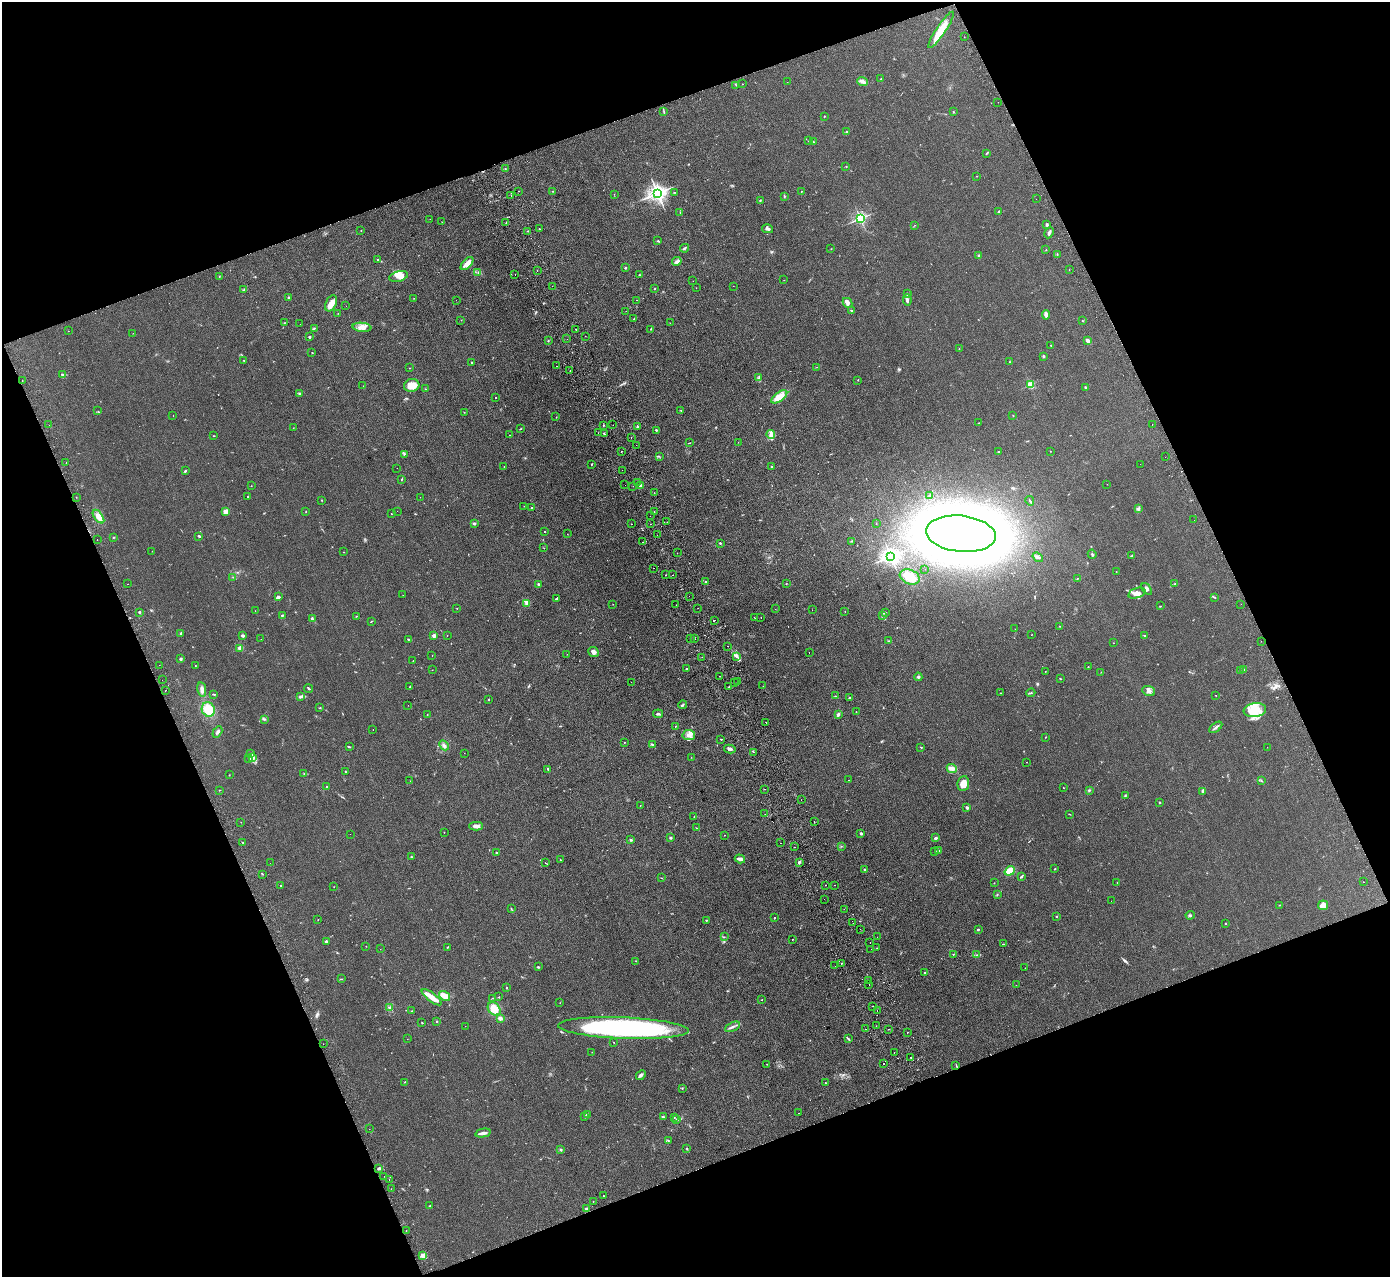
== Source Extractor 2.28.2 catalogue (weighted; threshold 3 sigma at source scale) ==
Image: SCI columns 56-5605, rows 182-5278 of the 5659 x 5589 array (HDU 1 of 3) = the unmasked area's bounding box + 8 px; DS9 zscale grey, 4 x 4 block average (1 PNG px = mean of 4 x 4 image px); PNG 1392 x 1279 px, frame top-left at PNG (2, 2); each listed source drawn as its Kron ellipse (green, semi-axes under 4 px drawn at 4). Shown black and unused: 42% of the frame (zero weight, under 2 of 3 exposures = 3% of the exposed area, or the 3 px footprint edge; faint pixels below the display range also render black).
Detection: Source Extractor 2.28.2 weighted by HDU 2 'WHT'. Background 0.126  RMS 0.012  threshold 0.0538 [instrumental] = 3 sigma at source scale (4.5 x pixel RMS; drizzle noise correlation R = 1.50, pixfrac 1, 0.05/0.05 arcsec/px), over >= 5 px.
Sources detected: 548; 7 too faint to see at this stretch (4 x 4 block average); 26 cosmic-ray / hot-pixel residue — neither listed nor drawn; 8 coinciding with a brighter row at this scale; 18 inside a brighter listed object's ellipse — not listed separately; the other 489 listed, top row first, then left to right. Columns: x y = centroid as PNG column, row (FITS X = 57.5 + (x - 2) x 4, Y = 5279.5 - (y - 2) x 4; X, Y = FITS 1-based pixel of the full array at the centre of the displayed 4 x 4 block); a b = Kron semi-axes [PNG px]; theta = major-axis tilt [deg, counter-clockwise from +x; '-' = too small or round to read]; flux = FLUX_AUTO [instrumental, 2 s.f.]
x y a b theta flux
941 30 21 4 56 140
964 37 2 2 - 1.1
881 79 2 2 - 2.7
863 81 5 3 - 23
787 82 2 2 - 1.4
742 84 2 2 - 2.5
736 85 2 2 - 2
998 102 2 2 - 1.7
664 112 2 2 - 2.2
954 112 3 2 - 3.9
824 116 2 2 - 4.1
847 132 2 2 - 4.2
808 141 2 2 - 1.2
813 142 3 2 - 7.5
986 153 2 2 - 3.7
846 167 2 2 - 2.4
505 168 2 2 - 2.2
977 176 2 2 - 2.1
519 191 2 2 - 16
553 191 2 2 - 2.4
674 192 2 2 - 2.6
801 192 2 2 - 3
657 193 3 3 - 3600
614 194 2 2 - 1.4
511 195 2 2 - 11
784 196 2 2 - 4.5
1036 199 2 2 - 1.6
760 201 2 2 - 3.1
999 211 3 2 - 7
680 212 2 2 - 1.9
860 218 2 2 - 1400
430 219 2 2 - 1.4
442 222 2 2 - 1.6
506 223 2 2 - 3.1
1047 224 3 2 - 11
915 225 2 2 - 1.8
539 229 2 2 - 4.6
768 229 5 3 - 15
361 230 2 2 - 2
527 231 2 2 - 2.7
1049 233 6 2 63 22
658 241 2 2 - 5.1
684 248 4 2 - 11
831 249 2 2 - 2.4
1046 250 2 2 - 2.9
1057 254 2 2 - 3.5
979 256 3 2 - 9.3
377 259 2 2 - 4.5
677 261 5 2 - 10
467 264 8 2 46 87
625 268 3 2 - 5.4
1069 270 2 2 - 1.6
537 271 2 2 - 1.4
478 273 2 2 - 3.4
515 274 2 2 - 2.1
639 275 3 2 - 4.4
219 276 2 2 - 3.5
399 276 9 5 15 41
784 280 2 2 - 1.6
693 281 2 2 - 1.2
552 286 2 2 - 1.2
733 286 2 2 - 1.3
696 288 2 2 - 1.1
655 289 2 2 - 6.1
243 290 3 2 - 5.4
907 293 2 2 - 11
289 297 2 2 - 31
414 298 2 2 - 1.5
456 300 2 2 - 1.3
636 300 2 2 - 3.4
907 300 6 3 -81 18
331 303 8 5 64 59
848 303 5 3 - 19
346 306 2 2 - 6.5
852 310 3 2 - 5.9
626 311 2 2 - 7.4
338 313 2 2 - 1.8
1046 315 5 3 - 22
634 319 2 2 - 2.4
461 320 2 2 - 1.3
1082 321 2 2 - 2.4
284 323 2 2 - 2.9
670 323 2 2 - 1.1
300 324 2 2 - 2.9
362 327 9 4 -6 45
315 328 2 2 - 2.1
576 329 2 2 - 6.5
651 329 3 2 - 5.3
68 331 2 2 - 1.5
133 333 2 2 - 1.2
585 336 2 2 - 3.3
309 337 2 2 - 41
567 339 2 2 - 0.99
1088 340 3 2 - 31
548 341 3 2 - 3.2
1051 345 2 2 - 11
959 349 2 2 - 1.4
312 352 2 2 - 2.1
1043 356 2 2 - 8.4
244 360 2 2 - 3.2
472 362 2 2 - 3.5
1010 362 2 2 - 2.9
556 366 2 2 - 3.9
817 367 2 2 - 1.4
409 368 2 2 - 1.8
570 370 2 2 - 1.9
62 375 3 2 - 6.7
759 378 3 2 - 6.1
22 380 2 2 - 2
858 380 2 2 - 2.2
412 385 8 6 18 81
1030 385 2 2 - 370
363 386 2 2 - 0.97
1085 387 2 2 - 6
425 389 2 2 - 3.1
300 393 3 2 - 9.8
496 397 2 2 - 5.8
779 397 9 4 36 92
681 410 2 2 - 2.7
98 411 2 2 - 2
464 412 2 2 - 3.1
1013 415 2 2 - 2.4
173 416 2 2 - 1.6
556 417 2 2 - 2.4
979 423 2 2 - 1.6
1152 424 2 2 - 1.7
49 425 2 2 - 2.1
613 425 2 2 - 1.1
603 426 2 2 - 2.3
637 427 2 2 - 11
293 428 2 2 - 1.9
520 429 3 2 - 3.8
656 430 2 2 - 8.2
598 433 2 2 - 2.3
604 434 3 2 - 4.8
509 435 2 2 - 2.5
771 435 5 3 - 21
213 436 3 2 - 2.9
631 437 2 2 - 1.5
738 442 2 2 - 1.3
690 443 2 2 - 2.7
636 445 2 2 - 2.6
621 451 2 2 - 5.5
1050 451 2 2 - 2.2
998 452 2 2 - 7
404 454 3 2 - 5.8
659 456 2 2 - 2.6
1165 457 2 2 - 5.6
66 463 2 2 - 2.6
592 464 2 2 - 4.5
1140 464 2 2 - 0.77
504 467 2 2 - 2.3
772 467 2 2 - 3.7
397 468 2 2 - 1.3
622 470 2 2 - 1.6
185 471 3 2 - 5.9
401 479 2 2 - 5.2
638 482 2 2 - 1.9
1107 484 2 2 - 1.3
625 485 2 2 - 1.6
251 486 2 2 - 1.7
633 486 2 2 - 2.8
640 486 2 2 - 9.7
654 493 2 2 - 5.1
930 496 3 2 - 6.4
76 497 2 2 - 2.6
247 497 2 2 - 3.3
420 497 2 2 - 1.3
321 500 2 2 - 2.5
1030 501 5 2 - 7.6
524 506 2 2 - 1.6
531 507 3 2 - 7
1138 509 3 3 - 9
397 511 2 2 - 2.1
654 511 2 2 - 4.3
226 512 4 3 - 39
306 512 2 2 - 2.3
391 514 2 2 - 3
650 516 2 2 - 6.1
98 517 8 4 -54 53
1194 520 2 2 - 4.3
667 522 2 2 - 1.2
474 523 2 2 - 12
876 523 2 2 - 2.5
631 524 2 2 - 4.4
650 524 2 2 - 1.2
544 531 2 2 - 2.8
567 534 2 2 - 1.9
961 534 35 18 -6 7200
657 535 2 2 - 1.8
199 536 3 2 - 10
113 538 2 2 - 3.4
97 540 2 2 - 1.8
852 541 3 2 - 4.5
643 542 2 2 - 6.1
720 543 2 2 - 19
544 548 2 2 - 2.2
152 551 2 2 - 1.4
344 552 2 2 - 1.9
677 553 2 2 - 1.3
1092 554 4 2 - 7.2
1132 555 2 2 - 3.2
891 556 3 2 - 3000
1038 557 6 2 -36 12
654 568 2 2 - 2
925 569 2 2 - 1.7
1116 572 2 2 - 1.6
666 575 2 2 - 2.8
673 575 2 2 - 9.5
233 577 2 2 - 2.2
910 577 10 7 -21 89
1078 578 2 2 - 1.9
706 582 2 2 - 22
787 583 2 2 - 1.8
128 584 2 2 - 2.3
538 584 2 2 - 11
1175 584 2 2 - 5.3
1147 589 7 3 -53 19
1137 593 9 5 17 46
403 595 2 2 - 1.3
689 596 2 2 - 2.6
278 597 3 3 - 15
1215 597 3 2 - 4.6
557 599 4 2 - 6
527 603 4 2 - 9
613 604 2 2 - 1.4
1241 604 2 2 - 8.6
676 605 2 2 - 5.9
1160 606 2 2 - 2
457 608 2 2 - 2
698 608 2 2 - 1.5
775 609 2 2 - 1.2
812 610 2 2 - 1.4
255 611 2 2 - 1.7
845 611 2 2 - 1.8
139 612 3 2 - 6.9
885 613 3 2 - 5.3
282 615 2 2 - 8
882 615 3 2 - 4.2
357 616 2 2 - 2.6
755 617 2 2 - 3
312 618 3 2 - 7.1
761 618 2 2 - 2.2
714 620 2 2 - 25
371 621 3 2 - 3.7
1060 626 2 2 - 2.2
1015 629 2 2 - 1.1
181 633 3 2 - 8.8
1031 635 2 2 - 9.5
243 636 3 2 - 19
434 636 2 2 - 120
447 636 2 2 - 1.4
1144 636 3 2 - 4.6
261 639 2 2 - 3
408 639 2 2 - 5
690 639 2 2 - 2.8
695 639 2 2 - 2.3
889 641 3 2 - 5.4
1261 641 2 2 - 1.3
1113 643 2 2 - 2.3
728 646 2 2 - 16
240 648 2 2 - 210
594 652 5 4 - 27
809 653 2 2 - 1.4
567 654 2 2 - 1.3
432 656 2 2 - 1.9
702 657 2 2 - 1.1
737 657 3 2 - 9.6
181 659 3 3 - 7.9
413 661 2 2 - 3
159 665 2 2 - 1.1
195 665 2 2 - 2.2
1088 667 2 2 - 3.1
686 669 2 2 - 18
1244 669 2 2 - 2.3
432 670 2 2 - 1.8
1240 670 2 2 - 1.4
1045 671 2 2 - 2
1101 672 2 2 - 1.9
719 676 2 2 - 2
918 677 4 2 - 9.8
1060 678 2 2 - 3.5
162 680 2 2 - 30
631 682 2 2 - 1.2
737 682 2 2 - 7.3
734 683 2 2 - 2.4
763 686 2 2 - 1.1
410 687 2 2 - 4.8
729 687 2 2 - 10
308 688 5 2 - 7.4
202 690 7 3 -82 29
165 691 2 2 - 3
1149 691 6 5 - 28
1000 693 2 2 - 1.7
1031 693 4 2 - 6
214 694 4 2 - 5.2
1216 695 2 2 - 4
301 696 3 2 - 11
836 696 2 2 - 1.6
849 698 2 2 - 11
488 700 2 2 - 4.8
408 705 2 2 - 1.2
683 705 4 2 - 8.3
320 708 3 2 - 3.6
208 709 7 6 - 130
1255 710 11 7 7 90
856 711 2 2 - 1.4
658 714 5 3 - 12
838 714 3 2 - 16
427 715 2 2 - 2.2
265 719 3 2 - 7.5
766 723 2 2 - 3.7
675 726 2 2 - 6.6
1216 727 7 2 37 17
373 729 2 2 - 1.2
217 732 6 2 59 15
689 735 6 5 - 34
1046 737 3 2 - 2.4
721 739 2 2 - 4.7
624 742 2 2 - 2.7
444 745 5 3 - 16
652 745 3 2 - 7.5
350 747 3 2 - 5.4
921 747 2 2 - 4.3
1267 747 2 2 - 1.4
730 749 6 3 -11 16
753 752 2 2 - 16
464 753 2 2 - 1.6
250 754 3 2 - 7.7
252 757 3 3 - 14
691 757 2 2 - 1.5
248 758 2 2 - 4.3
1027 762 2 2 - 1.9
548 769 3 2 - 6.8
952 769 5 3 - 25
345 772 3 2 - 3.5
304 773 2 2 - 4.2
229 775 2 2 - 1.6
848 780 2 2 - 5.3
410 781 2 2 - 1.6
1261 781 2 2 - 2.4
963 783 7 6 - 57
327 787 2 2 - 9
1064 788 2 2 - 2.5
764 789 2 2 - 1.4
219 790 2 2 - 2.9
1089 790 3 2 - 6.5
1203 791 4 2 - 7.8
1125 795 2 2 - 4.1
801 800 2 2 - 2.4
1159 803 2 2 - 5.4
640 805 2 2 - 2.2
967 808 3 2 - 12
765 814 2 2 - 1
1069 814 2 2 - 3.3
694 817 2 2 - 2.4
241 822 2 2 - 1.5
814 822 2 2 - 5
476 826 7 3 -1 29
696 828 2 2 - 2
444 832 2 2 - 4.1
861 833 3 2 - 9.6
350 834 2 2 - 1.7
724 835 2 2 - 2
670 838 3 2 - 6.1
936 838 3 2 - 14
631 840 3 2 - 9.1
242 842 2 2 - 2.7
780 843 2 2 - 2.8
841 846 2 2 - 3.6
794 847 2 2 - 12
935 851 2 2 - 7.8
938 851 2 2 - 3.8
496 852 3 2 - 4.6
411 857 2 2 - 4.3
740 859 5 3 - 18
560 860 2 2 - 2.8
799 862 3 2 - 11
270 863 2 2 - 0.89
546 863 2 2 - 2.1
864 869 2 2 - 15
1055 869 3 2 - 4.2
1010 871 5 4 - 89
263 874 2 2 - 2.3
1021 876 4 2 - 6.7
661 878 2 2 - 2.1
1117 882 2 2 - 2.1
1363 882 2 2 - 5
994 883 2 2 - 2.4
825 885 2 2 - 3.4
834 885 2 2 - 3
281 886 2 2 - 3.9
334 887 2 2 - 1.7
997 895 2 2 - 3.7
824 899 2 2 - 1.5
1111 901 2 2 - 1
1280 905 2 2 - 2.3
1323 905 5 5 - 53
511 909 3 2 - 4.2
844 909 2 2 - 1
1190 915 4 2 - 7.7
1056 916 2 2 - 14
774 918 2 2 - 4.7
318 920 2 2 - 1.9
706 920 2 2 - 4.6
853 923 2 2 - 2.8
1225 923 2 2 - 3.3
860 929 2 2 - 2.6
978 929 2 2 - 14
724 937 2 2 - 3.1
877 937 2 2 - 1.9
792 939 2 2 - 2.1
326 941 2 2 - 48
870 942 2 2 - 6.8
1003 944 2 2 - 13
366 946 2 2 - 1.2
447 947 2 2 - 3.5
877 948 2 2 - 2.5
380 949 2 2 - 1.4
871 949 2 2 - 1.5
953 954 2 2 - 3
977 955 3 2 - 6.1
636 961 2 2 - 1.6
841 963 2 2 - 1.9
835 966 2 2 - 3
538 967 3 2 - 5.5
1025 968 2 2 - 2
925 972 2 2 - 32
341 979 2 2 - 3.8
868 980 2 2 - 5.5
869 985 2 2 - 2.8
1016 985 2 2 - 1.4
506 988 2 2 - 3.2
444 996 6 2 -37 120
432 997 12 2 -37 130
499 997 2 2 - 2.7
493 998 2 2 - 1.3
762 1000 2 2 - 2.4
560 1003 2 2 - 1.4
873 1006 2 2 - 3.6
390 1007 3 2 - 6.5
494 1009 7 5 -51 88
411 1011 2 2 - 3.1
877 1011 2 2 - 8.2
500 1018 4 3 - 18
436 1021 2 2 - 4.9
422 1023 2 2 - 3.9
465 1026 2 2 - 2.2
876 1026 2 2 - 1.3
732 1027 8 2 26 18
623 1028 65 10 -2 1600
866 1029 2 2 - 3.7
888 1029 2 2 - 6.3
907 1032 2 2 - 12
407 1039 2 2 - 1.6
849 1039 3 2 - 6.9
613 1042 2 2 - 3
323 1044 2 2 - 12
592 1052 2 2 - 3.2
894 1052 2 2 - 1.4
911 1057 2 2 - 4.6
884 1063 2 2 - 34
767 1064 2 2 - 2.4
956 1065 3 2 - 3.8
641 1075 5 3 - 15
404 1082 2 2 - 2.3
825 1082 2 2 - 2.5
682 1088 2 2 - 3.6
798 1113 2 2 - 1.6
588 1114 3 3 - 9.5
585 1117 2 2 - 3.8
663 1117 3 2 - 8.1
674 1118 2 2 - 3.4
677 1119 2 2 - 3.2
369 1129 2 2 - 0.99
483 1133 8 2 13 34
668 1141 2 2 - 2.8
687 1148 2 2 - 4.3
561 1150 2 2 - 7.5
379 1168 2 2 - 17
384 1176 2 2 - 1.1
389 1180 2 2 - 1.4
391 1189 2 2 - 4
603 1196 2 2 - 2.9
593 1201 2 2 - 1.5
430 1206 3 2 - 5.3
586 1209 3 2 - 15
406 1231 2 2 - 6.8
423 1256 3 2 - 6.8
Diffuse or blended objects may show on this block-average render without a row.